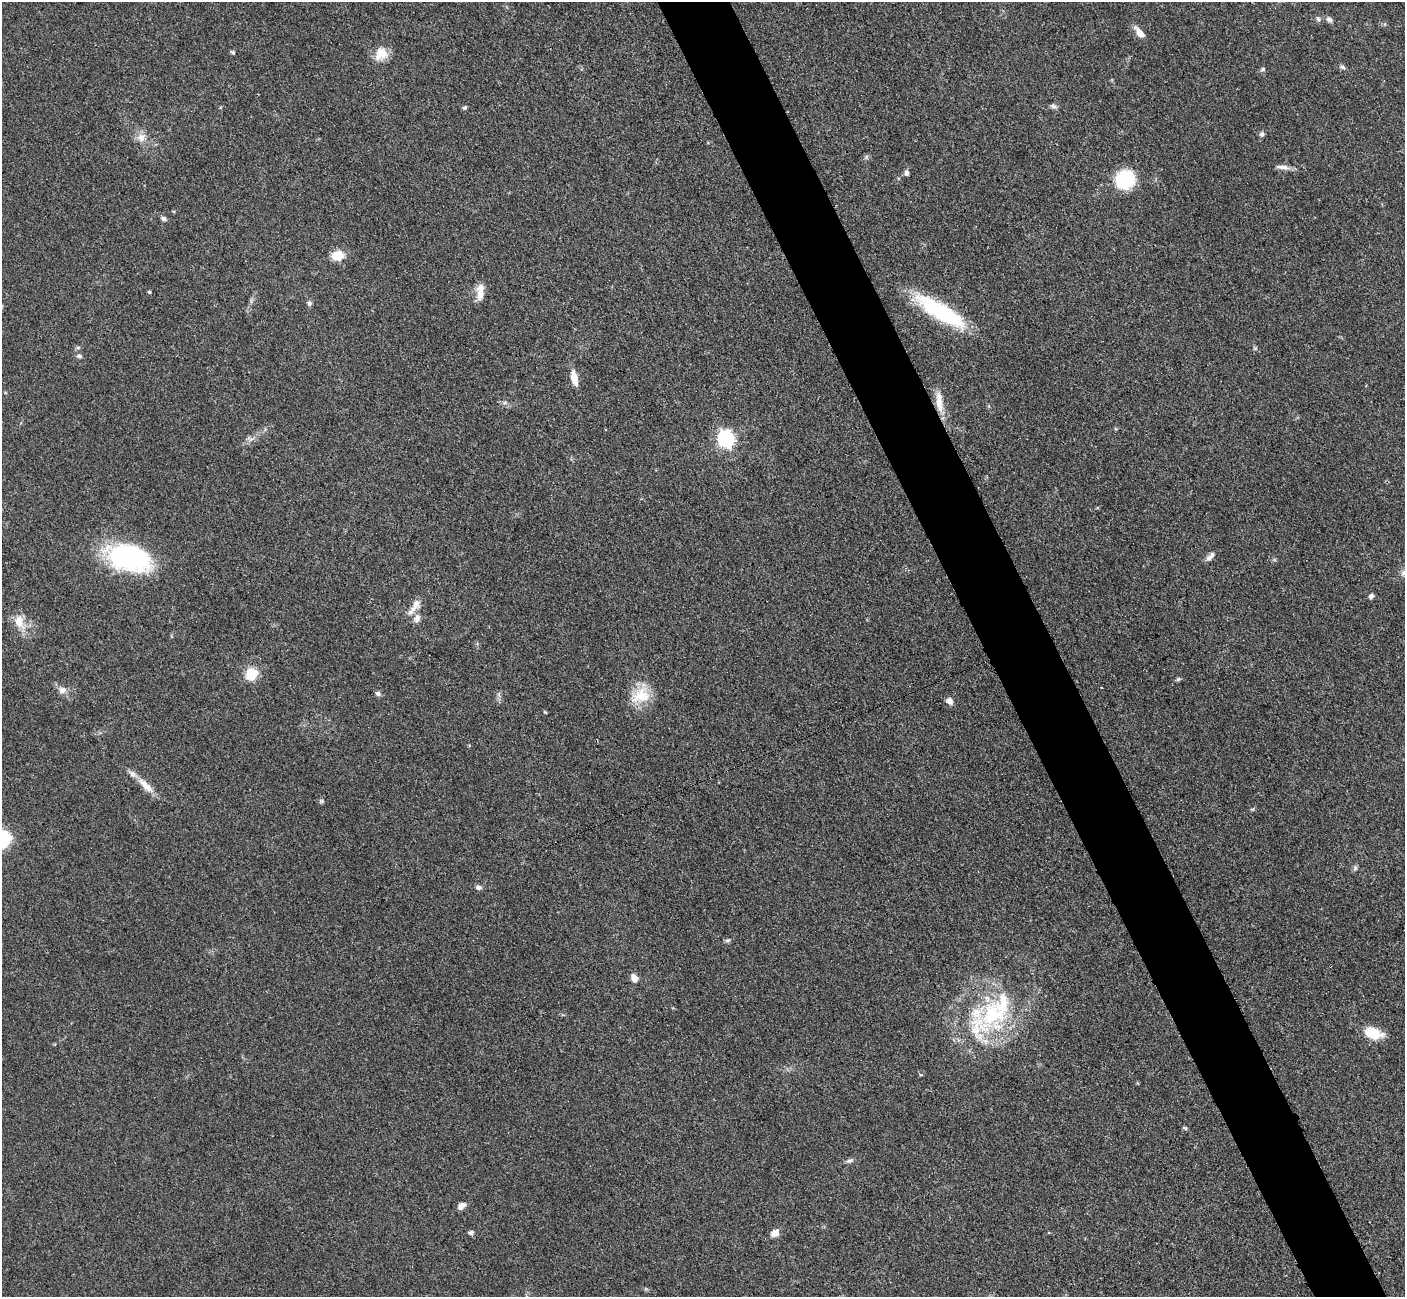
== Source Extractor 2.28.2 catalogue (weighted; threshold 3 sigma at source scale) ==
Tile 6 of 4 x 4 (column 2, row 2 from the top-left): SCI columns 1421-2823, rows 2886-4180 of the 5647 x 5638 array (HDU 1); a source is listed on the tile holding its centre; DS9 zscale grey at full resolution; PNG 1407 x 1299 px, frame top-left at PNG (2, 2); no overlay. Shown black and unused: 5% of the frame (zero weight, under 3 of 4 exposures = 2% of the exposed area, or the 3 px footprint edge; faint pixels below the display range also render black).
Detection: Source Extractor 2.28.2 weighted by HDU 2 'WHT'; one run over the whole footprint, this tile lists its part. Background 0.0828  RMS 0.0058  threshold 0.0259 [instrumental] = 3 sigma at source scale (4.5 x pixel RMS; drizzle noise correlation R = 1.50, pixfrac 1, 0.05/0.05 arcsec/px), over >= 5 px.
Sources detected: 55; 4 inside a brighter listed object's ellipse — not listed separately; the other 51 listed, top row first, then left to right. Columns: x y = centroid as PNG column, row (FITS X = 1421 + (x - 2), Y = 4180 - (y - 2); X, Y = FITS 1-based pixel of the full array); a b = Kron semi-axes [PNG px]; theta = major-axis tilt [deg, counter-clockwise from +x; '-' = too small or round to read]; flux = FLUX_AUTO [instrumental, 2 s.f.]
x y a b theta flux
1318 19 8 5 -63 1.2
1329 19 9 6 -38 1.8
1140 33 15 7 -51 5.1
233 52 6 4 -40 0.84
381 54 18 15 37 8.3
1343 67 8 5 -27 1.3
1263 69 6 5 - 1
1053 106 9 5 -11 1.5
465 107 7 4 7 0.87
1262 134 7 6 - 1.4
141 137 12 10 -80 4.6
1283 167 19 6 -6 3.2
907 173 8 6 88 1.6
1125 180 17 16 - 35
163 219 7 5 -42 1.6
337 256 13 10 10 10
149 292 4 3 - 0.63
480 292 20 8 86 6.4
309 303 6 6 - 1.3
941 312 62 17 -31 53
78 348 6 4 1 0.88
79 356 8 5 -1 1.3
574 378 15 7 -77 7.9
939 402 26 9 -79 8.1
725 439 7 7 - 170
1210 556 14 6 45 2.6
129 558 47 27 -14 81
1371 596 6 5 - 1.7
416 604 14 10 77 4.6
417 618 11 7 65 3
19 622 16 11 -88 7.8
251 674 10 9 - 15
1178 679 6 5 - 0.91
1102 688 2 2 - 0.67
62 690 11 9 -2 3.3
378 694 7 5 -26 1.7
641 696 26 19 25 15
949 701 8 7 - 3
545 712 4 3 - 0.68
145 785 27 9 -44 7.4
1355 868 7 6 - 1.3
479 887 8 6 -13 1.7
727 940 8 4 9 1
634 978 9 6 -67 4.5
977 1026 45 37 -79 51
1373 1033 21 12 -16 12
1185 1128 7 4 -44 0.78
850 1161 9 5 23 1.6
461 1206 10 6 40 3.1
471 1233 6 5 - 1.5
775 1233 10 8 33 4.3